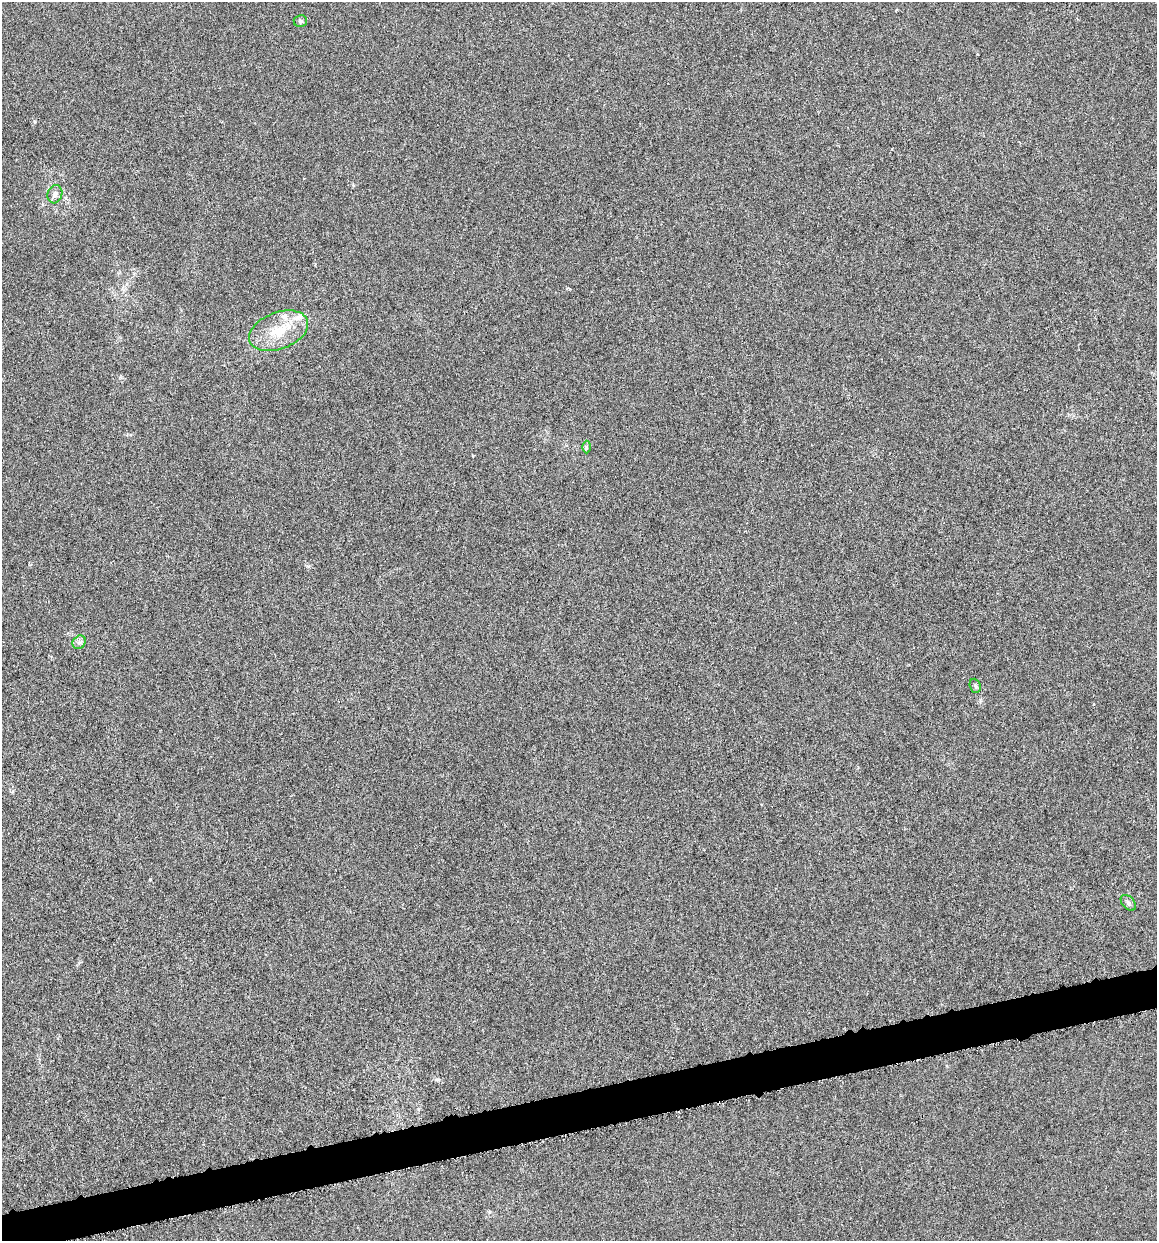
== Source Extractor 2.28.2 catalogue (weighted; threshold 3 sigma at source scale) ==
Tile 7 of 4 x 4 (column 3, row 2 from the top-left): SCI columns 2400-3554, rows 2484-3722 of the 4745 x 4962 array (HDU 1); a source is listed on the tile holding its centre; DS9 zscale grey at full resolution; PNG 1159 x 1243 px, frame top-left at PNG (2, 2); each listed source drawn as its Kron ellipse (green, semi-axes under 4 px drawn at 4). Shown black and unused: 3% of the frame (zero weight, under 4 of 8 exposures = <1% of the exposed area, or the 3 px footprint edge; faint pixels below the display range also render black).
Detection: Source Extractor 2.28.2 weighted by HDU 2 'WHT'; one run over the whole footprint, this tile lists its part. Background -6.77e-04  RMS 0.0021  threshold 0.00878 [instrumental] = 3 sigma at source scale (4.09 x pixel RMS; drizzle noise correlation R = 1.36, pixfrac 0.8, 0.0396/0.0396 arcsec/px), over >= 5 px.
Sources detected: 9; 2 inside a brighter listed object's ellipse — not listed separately; the other 7 listed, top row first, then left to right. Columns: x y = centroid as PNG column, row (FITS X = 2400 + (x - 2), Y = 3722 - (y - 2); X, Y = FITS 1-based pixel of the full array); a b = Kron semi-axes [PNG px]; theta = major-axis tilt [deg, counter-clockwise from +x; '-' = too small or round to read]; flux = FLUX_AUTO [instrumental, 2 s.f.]
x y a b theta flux
300 21 7 6 - 0.42
55 194 9 7 73 0.85
279 331 31 18 21 6.4
586 447 6 4 -89 0.3
79 642 7 6 - 0.55
975 686 7 5 -69 0.41
1128 903 9 6 -46 0.55